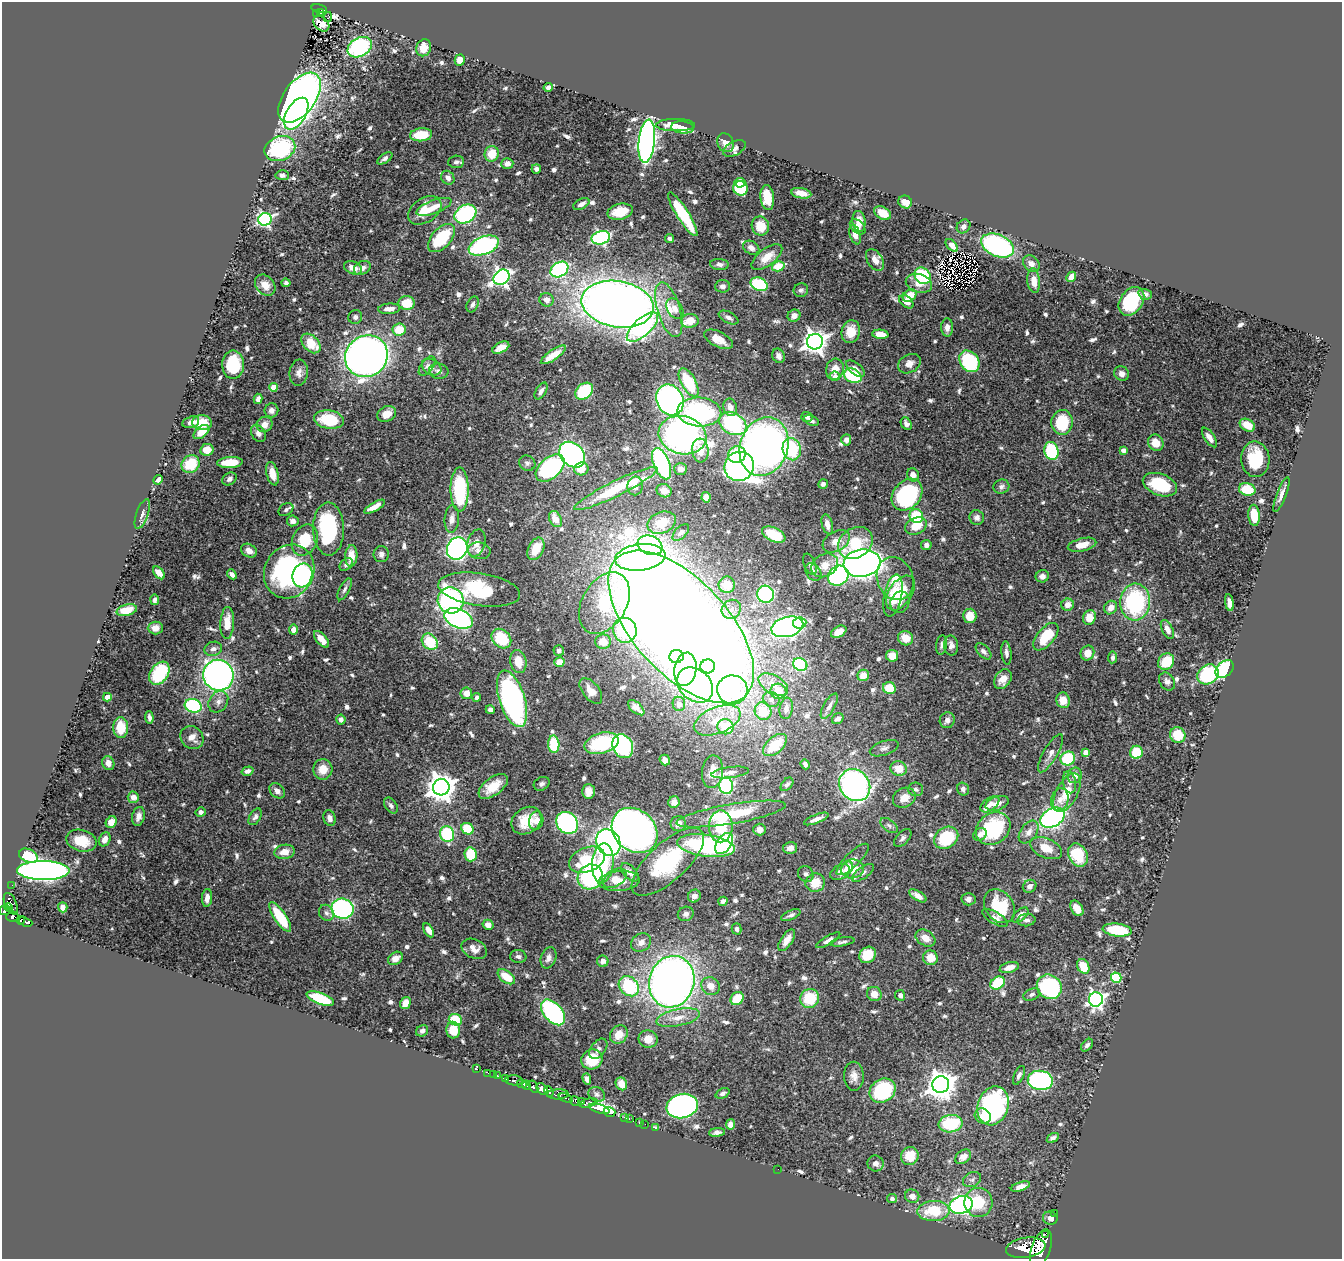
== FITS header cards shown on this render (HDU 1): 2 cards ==
NAXIS1  =                 1340
NAXIS2  =                 1257

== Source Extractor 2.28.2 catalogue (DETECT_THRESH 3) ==
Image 1340 x 1257 px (HDU 1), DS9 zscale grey, 1 PNG px = 1 image px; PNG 1344 x 1261 px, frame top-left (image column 1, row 1257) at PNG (2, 2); each listed source drawn as its Kron ellipse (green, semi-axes under 4 px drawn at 4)
Background 0.808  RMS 0.023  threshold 0.068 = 3 sigma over >= 5 px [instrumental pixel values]
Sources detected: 762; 3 with non-positive FLUX_AUTO (blend fragments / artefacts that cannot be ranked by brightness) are neither listed nor drawn; of the other 759, the 500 brightest by FLUX_AUTO listed and drawn (259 fainter detections omitted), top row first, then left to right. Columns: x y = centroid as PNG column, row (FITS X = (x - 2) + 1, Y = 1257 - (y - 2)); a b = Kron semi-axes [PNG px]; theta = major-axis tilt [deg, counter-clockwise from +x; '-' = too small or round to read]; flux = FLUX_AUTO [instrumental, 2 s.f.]
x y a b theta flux
319 9 7 3 -14 63
320 12 3 2 - 6.4
317 14 2 2 - 4.5
328 17 5 3 - 11
321 24 9 6 -42 8.1
360 47 13 9 29 170
424 48 9 7 69 22
460 60 5 5 - 16
548 87 5 4 - 4.9
300 98 28 16 54 990
296 114 18 9 59 260
675 125 20 6 0 29
682 127 11 6 -5 25
421 135 11 6 6 35
647 141 21 8 84 780
725 143 10 8 -60 12
734 148 12 6 27 8.2
280 149 16 12 21 170
492 154 8 7 - 33
385 158 8 4 35 5.1
456 162 8 6 4 5.3
507 164 6 5 - 9.8
536 169 5 4 - 5.2
282 175 6 5 - 4.6
448 178 7 6 - 8.4
740 183 5 5 - 20
740 188 7 7 - 61
801 193 10 5 -10 14
767 198 12 7 -84 34
905 202 7 6 - 13
581 204 9 5 27 7.2
434 207 18 6 21 19
425 210 18 12 33 40
620 212 13 8 13 29
883 213 9 6 -31 19
465 214 11 8 29 220
683 214 25 6 -58 100
265 219 6 6 - 330
859 221 10 6 -83 15
760 226 9 8 - 29
964 226 7 6 - 7.1
858 227 9 6 -42 6.5
855 235 10 5 -75 12
441 238 17 9 47 77
601 238 9 6 13 260
669 239 4 4 - 5.2
952 245 8 4 -47 9
998 245 17 10 -23 240
484 246 16 9 21 230
751 248 9 6 -31 8
767 257 18 8 38 20
875 260 12 7 -57 14
719 264 9 5 -5 5.6
1031 264 9 7 -48 8.4
778 266 6 5 - 38
353 268 9 6 -21 15
362 268 9 6 28 9.4
559 269 10 7 33 230
923 276 9 7 -47 110
501 277 9 7 39 530
1071 277 5 4 - 19
1034 281 12 6 -84 18
286 283 4 4 - 4.6
919 283 13 9 -15 17
759 284 9 6 -26 140
265 285 12 9 -48 15
723 286 7 6 - 6.3
801 290 7 6 - 4.7
1145 294 7 5 -16 5.7
910 296 7 5 39 27
546 300 7 6 - 8.5
1131 301 16 11 55 120
906 302 8 5 -39 13
406 303 8 7 - 32
473 304 8 5 66 5.1
617 304 36 23 -10 2100
389 309 11 5 4 11
675 309 11 7 -58 13
669 310 28 11 -73 38
794 316 6 6 - 9.6
355 317 7 6 - 5.5
728 317 10 5 -26 6.8
690 321 9 7 5 23
642 327 20 8 42 230
947 327 9 6 -90 8
399 329 7 6 - 36
851 332 11 9 77 29
880 334 8 4 -5 20
718 339 15 7 -27 22
815 342 8 8 - 1300
311 343 11 7 -45 39
501 348 9 5 26 14
553 355 15 5 34 25
366 356 22 20 36 1200
779 356 7 6 - 7.3
969 361 12 9 -52 140
909 364 12 9 30 12
233 365 14 11 -89 64
427 366 11 6 52 5.6
432 367 10 7 -30 9.6
835 369 10 9 - 18
855 369 11 5 -40 8.1
439 371 10 7 -6 7.7
299 373 13 9 84 9.9
1122 374 8 7 - 10
835 376 5 4 - 7.8
853 376 9 7 -24 100
689 382 15 7 -61 84
274 387 4 4 - 39
541 391 9 5 59 5.8
584 391 10 7 40 87
258 399 5 4 - 7.7
670 400 16 13 -65 520
730 407 9 7 -76 10
271 410 7 7 - 7.5
699 412 22 14 -4 200
387 414 10 7 27 18
807 417 6 5 - 4.5
329 420 15 9 -9 66
811 421 8 4 -24 5.3
191 422 9 5 14 8.7
1062 422 12 10 87 67
202 423 10 7 -8 34
264 424 8 7 - 12
733 424 14 10 -29 200
906 424 7 5 -58 5.6
1247 425 8 5 -30 27
201 432 9 5 38 21
258 433 9 6 -56 8.1
682 435 24 19 -13 540
1209 438 11 5 -56 10
846 440 5 5 - 6.2
1156 443 8 7 - 21
764 447 30 24 70 1000
792 449 11 9 -77 97
207 450 6 6 - 20
700 450 12 8 -85 22
1123 450 4 4 - 9.3
1051 451 9 7 -74 120
572 455 14 11 -45 420
737 455 9 8 - 69
1255 459 18 14 -87 85
230 462 13 5 5 40
527 463 8 7 - 5.5
191 464 9 8 - 49
661 464 16 8 -69 270
739 466 15 14 - 430
550 468 17 10 41 230
581 469 7 6 - 20
681 469 6 6 - 10
272 474 12 6 -76 21
913 475 6 6 - 9.4
229 479 8 6 33 5.7
158 480 5 4 - 7.5
823 484 5 4 - 5
1160 485 18 10 -20 77
635 486 9 7 80 11
1001 487 8 7 - 4.9
616 489 46 7 26 88
1247 489 8 6 -14 51
460 490 22 9 -90 130
664 491 7 6 - 13
1281 494 18 5 69 9.3
907 495 17 13 49 210
706 497 5 4 - 5.4
374 507 12 4 30 14
286 510 8 6 33 4.7
142 514 16 6 71 6.2
1254 515 10 5 -85 33
916 516 7 6 - 71
977 518 7 7 - 6.8
452 519 14 7 85 10
555 519 8 6 -62 17
293 521 6 5 - 7.1
662 523 15 10 22 31
827 524 10 5 -74 11
916 526 11 8 22 29
329 529 26 15 -89 150
681 532 10 5 46 5.5
774 535 12 6 -25 42
305 540 16 12 65 52
836 541 14 10 31 19
476 543 14 9 73 14
855 543 18 14 34 61
650 545 13 9 -21 160
926 545 5 5 - 7.4
1082 545 14 6 14 22
457 548 11 10 - 430
536 549 12 7 64 30
249 551 8 6 -31 11
479 551 11 8 -8 9.8
381 554 8 7 - 7
351 556 11 6 87 19
640 557 25 13 7 760
862 563 18 13 8 1000
346 564 7 5 45 5.2
810 564 11 5 -68 5.8
825 565 14 11 28 24
289 571 27 24 60 270
813 572 10 7 -55 7.2
159 573 7 4 -51 12
232 574 5 4 - 6.4
302 575 12 9 75 210
838 576 11 9 37 230
1042 576 7 6 - 7.6
895 579 22 18 -67 34
727 585 8 8 - 25
345 589 12 5 63 5.3
479 590 41 16 -8 110
900 593 19 11 56 36
765 594 8 8 - 160
893 596 21 9 79 33
155 600 5 3 - 4.9
451 600 13 13 - 270
900 602 11 9 69 9.5
1135 602 18 15 87 170
604 603 33 22 60 120
1229 603 9 4 -81 9.2
1068 605 6 6 - 14
1111 608 7 6 - 13
731 609 10 9 - 12
127 610 10 5 15 26
970 616 7 6 - 28
1089 617 7 6 - 23
459 618 15 9 -23 380
227 623 16 7 87 26
800 623 7 5 6 33
681 627 94 47 -47 6400
787 627 16 10 15 560
155 628 7 6 - 8.5
1167 629 10 5 -63 8.9
293 630 5 4 - 8.8
625 630 12 11 - 160
839 632 8 5 29 12
1046 637 16 8 50 56
906 638 8 7 - 23
321 639 10 5 -49 13
501 639 11 8 -43 64
430 642 9 7 -47 55
603 642 8 7 - 19
941 645 9 5 80 5
951 645 10 7 -88 8.3
213 649 9 7 17 7.3
559 651 5 5 - 5.2
983 651 10 5 -47 5.4
1006 653 12 5 -84 5.9
1087 653 7 6 - 20
676 656 7 6 - 190
892 656 6 6 - 22
1113 657 6 4 83 6
1166 661 9 7 48 45
518 662 11 8 -77 23
559 662 5 5 - 23
800 664 7 6 - 130
708 666 7 7 - 86
685 669 17 11 80 280
1225 669 10 7 42 190
159 673 12 8 56 97
1208 674 11 9 35 130
218 675 15 15 - 680
863 675 6 5 - 19
1003 679 11 7 55 16
1167 681 10 7 -59 6
695 685 20 15 -42 230
773 685 16 9 -30 20
889 688 6 6 - 38
732 690 15 14 - 250
591 691 15 8 -51 17
778 691 8 7 - 23
466 693 6 5 - 14
107 697 4 4 - 24
477 697 4 4 - 4.6
512 699 29 13 -72 550
771 699 8 7 - 7.6
1063 700 8 6 -75 19
218 702 11 9 56 10
679 704 7 6 - 9.6
193 706 8 6 -17 150
829 706 14 5 61 6.9
636 708 10 5 -40 10
786 708 11 6 80 7.5
490 710 4 4 - 6
763 711 9 8 - 41
149 717 6 3 -84 5
838 719 6 5 - 6.6
341 720 5 4 - 6.4
717 720 24 13 22 43
947 720 8 7 - 7.5
725 727 8 7 - 45
121 728 10 7 -89 32
1178 735 8 7 - 38
192 737 12 10 -43 14
602 743 17 10 15 110
554 744 8 5 -88 58
775 745 14 8 42 48
623 746 12 10 -63 160
884 748 15 7 19 7.4
1086 752 4 4 - 20
1136 752 6 6 - 49
1051 753 21 7 60 11
1068 758 7 7 - 84
665 760 5 5 - 7.2
108 763 7 6 - 10
805 764 5 4 - 5.5
899 768 8 7 - 25
323 769 10 9 - 21
248 771 6 4 17 6.7
712 772 16 10 82 20
730 772 19 5 7 9.7
1075 775 8 7 - 11
1069 782 11 6 -80 7.8
542 784 8 6 30 4.7
787 784 8 5 50 4.5
855 785 17 14 -52 460
493 786 17 9 37 29
726 786 8 7 - 220
441 787 8 8 - 1900
916 789 7 7 - 4.8
963 789 6 6 - 4.6
277 791 9 6 -45 7.1
588 791 7 6 - 12
1067 793 21 10 62 35
133 797 5 5 - 11
904 798 12 9 28 18
1060 800 11 8 74 12
674 802 6 5 - 9
997 803 12 7 19 11
990 804 11 6 38 8.1
391 805 9 5 -54 4.6
201 812 5 4 - 5.9
731 814 55 10 10 94
138 816 9 6 78 8.1
255 817 9 5 59 4.5
330 818 8 6 -71 6.2
1052 818 13 9 29 440
816 819 13 4 22 9.9
526 821 16 12 35 40
536 821 9 7 80 11
111 822 6 5 - 18
567 823 12 10 -45 320
678 824 8 7 - 11
889 825 10 5 -37 5.1
721 826 16 12 90 57
993 828 18 15 36 120
467 829 6 5 - 52
759 829 6 6 - 9.8
635 830 25 20 -43 1200
1029 832 13 8 55 11
447 834 8 7 - 110
980 834 7 6 - 6.5
903 838 11 6 46 5.2
946 838 13 10 34 88
105 839 7 5 64 13
81 841 15 10 -14 37
608 842 14 11 -62 590
724 843 12 7 55 210
706 846 29 11 -7 230
790 848 7 6 - 10
1046 848 17 9 -24 24
285 852 10 7 9 17
471 854 7 6 - 57
1078 855 12 9 -62 58
28 856 10 6 -22 35
853 859 21 7 44 10
587 860 19 12 20 64
668 862 46 19 42 160
603 863 20 10 85 72
847 868 7 5 59 13
852 869 11 9 9 25
43 871 26 9 -1 1000
630 872 11 6 -46 10
840 872 10 7 28 9.6
863 873 13 5 35 6.5
806 874 8 7 - 5.8
590 877 13 12 - 180
615 878 13 8 31 13
619 881 20 10 5 21
815 883 10 9 - 29
12 885 2 2 - 4.7
1030 886 7 6 - 8.4
694 896 7 6 - 7.6
918 896 10 4 -32 9.8
207 898 9 5 86 11
968 899 7 6 - 6.6
723 901 5 4 - 4.9
11 904 11 6 -66 380
999 906 18 14 -53 61
9 907 4 3 - 150
63 907 5 4 - 5.9
1077 908 8 5 -58 14
342 909 11 10 - 300
5 910 6 4 14 420
326 913 8 7 - 5.2
686 914 8 7 - 6
791 915 10 4 23 5.5
1020 915 10 5 40 10
12 916 6 5 - 380
280 917 17 6 -56 72
995 918 14 6 -30 7.6
21 920 4 3 - 150
1026 920 9 6 5 6.4
25 922 7 4 -21 110
488 925 5 5 - 12
737 929 6 5 - 4.8
429 930 8 4 -62 11
1117 930 14 6 -7 73
925 938 11 7 -32 16
787 940 12 5 56 13
828 940 14 4 30 7.4
641 942 10 8 35 10
842 942 12 4 10 4.7
474 949 13 9 -24 13
867 955 9 7 43 42
518 957 8 6 -4 4.5
395 958 8 6 34 13
548 958 11 7 69 7.9
930 958 7 7 - 24
603 961 5 5 - 7.5
1083 966 8 6 -63 36
1009 967 10 5 15 14
506 977 10 5 -37 32
1116 978 5 5 - 100
672 982 26 22 73 1300
998 983 8 6 35 76
629 986 11 9 -45 100
710 986 9 8 - 15
1049 987 13 11 -41 210
874 994 7 7 - 14
1032 994 9 5 23 5
900 995 5 5 - 5.7
737 998 7 6 - 45
810 998 10 9 - 55
320 999 14 5 -21 83
1096 999 7 7 - 530
405 1003 6 5 - 18
553 1012 15 9 -49 240
678 1018 22 8 11 22
455 1020 7 5 -20 65
453 1030 8 7 - 26
422 1031 6 5 - 4.7
619 1034 10 8 53 23
648 1039 9 9 - 19
1087 1045 7 4 47 4.5
598 1049 11 7 54 5.9
592 1059 11 9 32 51
477 1069 3 2 - 9.9
488 1073 2 2 - 10
493 1074 2 2 - 6
1019 1075 10 5 66 6
497 1076 3 3 - 40
854 1076 14 10 -89 12
506 1078 3 3 - 160
587 1079 6 4 -71 5.7
514 1080 9 5 -6 280
1040 1080 12 9 -7 290
522 1084 5 4 - 560
621 1084 7 5 -61 16
941 1084 8 8 - 2000
526 1085 4 3 - 220
533 1087 6 4 -59 710
542 1089 7 4 -48 1300
549 1091 5 4 - 770
883 1091 14 11 34 120
722 1093 7 4 24 4.8
558 1094 11 5 2 700
597 1094 9 7 -29 5.5
566 1098 7 3 -18 330
575 1101 5 4 - 450
582 1102 4 3 - 160
588 1103 9 4 14 450
682 1106 16 12 14 620
993 1106 20 15 71 290
599 1109 11 4 -16 2200
609 1112 6 4 -17 930
983 1116 8 7 - 14
624 1117 3 3 - 33
629 1118 3 2 - 27
639 1122 3 2 - 20
645 1124 2 2 - 11
730 1124 5 4 - 8.5
951 1124 12 8 9 87
656 1128 3 3 - 16
717 1132 8 4 6 5.9
1053 1138 7 4 32 4.7
910 1156 9 8 - 32
963 1157 9 6 38 15
876 1163 8 8 - 9.3
778 1169 2 2 - 6.4
972 1180 9 7 30 5.6
1020 1187 10 4 18 7.7
912 1196 7 6 - 10
892 1198 5 4 - 6.4
978 1202 14 14 - 49
961 1205 12 8 16 310
933 1211 16 10 2 55
1055 1213 2 2 - 11
1050 1218 7 6 - 8.6
1045 1234 2 2 - 7700
1026 1248 20 10 9 4700
1041 1248 19 9 71 5200
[259 fainter detections neither listed nor drawn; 3 non-positive-flux detections neither listed nor drawn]